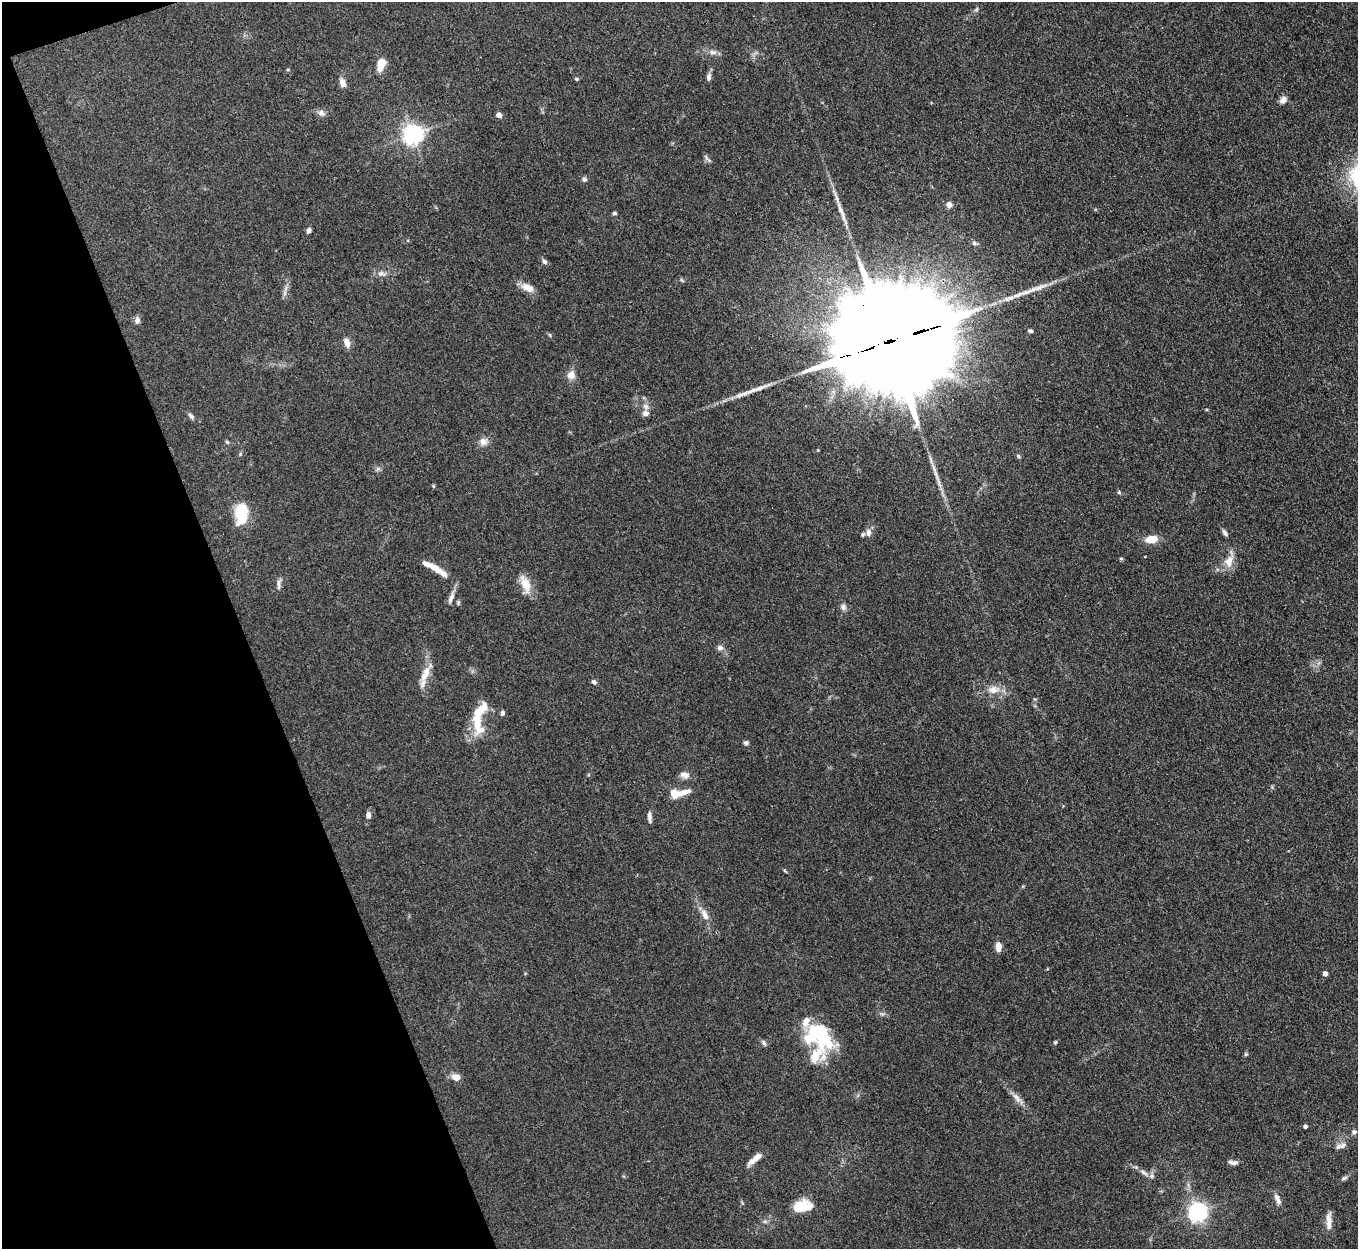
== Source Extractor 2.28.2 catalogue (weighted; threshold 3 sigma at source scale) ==
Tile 5 of 4 x 4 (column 1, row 2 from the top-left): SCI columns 2-1357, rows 2770-4016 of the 5427 x 5413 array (HDU 1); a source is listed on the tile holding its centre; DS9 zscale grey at full resolution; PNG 1360 x 1251 px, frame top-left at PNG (2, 2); no overlay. Shown black and unused: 18% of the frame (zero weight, under 3 of 4 exposures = <1% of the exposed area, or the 3 px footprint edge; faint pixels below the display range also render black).
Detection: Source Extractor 2.28.2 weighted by HDU 2 'WHT'; one run over the whole footprint, this tile lists its part. Background 0.107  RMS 0.0065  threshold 0.0295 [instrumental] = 3 sigma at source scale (4.5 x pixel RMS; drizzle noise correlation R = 1.50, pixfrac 1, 0.05/0.05 arcsec/px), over >= 5 px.
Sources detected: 95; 1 inside a brighter object's white glare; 7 long thin detections or spike segments (spike, bleed or trail) — not listed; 6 inside a brighter listed object's ellipse — not listed separately; the other 81 listed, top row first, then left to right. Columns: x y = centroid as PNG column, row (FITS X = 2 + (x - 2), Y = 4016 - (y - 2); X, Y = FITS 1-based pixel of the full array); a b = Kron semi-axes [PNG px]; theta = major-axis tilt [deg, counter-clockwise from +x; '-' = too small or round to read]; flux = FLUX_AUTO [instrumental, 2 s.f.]
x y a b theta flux
977 9 6 4 70 1
713 52 11 6 -7 2.8
381 64 13 8 73 9.3
288 70 5 3 - 0.64
709 77 10 6 83 2.4
576 79 5 4 - 0.79
342 83 9 6 -70 4.3
1283 100 9 7 51 3.2
321 113 10 8 -32 2.7
499 115 4 4 - 6.5
413 134 7 7 - 380
707 159 15 4 -45 1.4
584 179 6 6 - 1.6
949 205 6 6 - 3.6
614 213 5 4 - 1.2
309 230 5 5 - 2.1
544 261 8 5 -50 1.8
381 274 12 8 -1 3.3
682 280 7 3 -53 0.87
527 287 18 9 -25 6.1
285 293 7 4 72 1.6
137 320 10 6 -89 2.6
1030 331 7 4 -9 1.1
550 335 6 3 -70 0.74
891 341 42 27 14 28000
347 343 9 6 -69 5.5
571 375 10 9 - 4.9
645 406 8 7 - 2.7
191 416 8 5 -46 1.8
483 441 10 10 - 4.4
227 442 6 4 -44 0.87
240 454 5 4 - 0.82
1018 456 5 4 - 1
1119 492 5 5 - 0.86
241 513 22 13 85 24
868 532 10 7 88 3
1225 533 9 5 -52 1.9
1151 539 14 8 7 8.7
1121 559 6 4 -20 0.7
1229 562 17 11 76 7.8
433 567 31 7 -30 10
279 584 16 5 86 2.4
525 584 25 11 -73 9.8
451 598 17 6 69 3.6
458 603 6 5 - 0.96
843 607 8 8 - 2.4
720 648 9 7 -1 2.2
425 673 24 8 63 8.9
594 682 6 5 - 1.6
993 690 15 10 2 7
502 713 6 4 79 1.7
477 722 34 12 -81 16
746 743 6 5 - 1.6
684 775 13 9 -15 3.7
674 793 6 5 - 14
682 793 21 6 21 7.4
368 815 9 6 88 2.6
649 817 13 5 -88 2.7
785 871 7 3 -45 0.69
705 915 16 8 -61 5.2
998 947 10 6 -90 6
1325 974 4 4 - 3.5
882 1014 8 4 -1 1.4
823 1034 42 14 -68 28
1055 1042 5 4 - 0.88
764 1043 9 5 -60 1.5
1246 1054 6 5 - 0.87
815 1056 38 21 52 20
456 1077 10 8 -15 5
1017 1098 18 7 -50 4.6
1305 1126 4 4 - 1.9
1354 1132 7 6 - 1.9
1342 1146 10 7 44 2.7
755 1159 19 6 41 6.9
1234 1163 11 6 5 2.6
1152 1176 7 6 - 1.7
1344 1178 10 5 25 1.5
1277 1199 15 6 -64 3.6
801 1206 19 11 6 18
1198 1212 7 6 - 330
1329 1221 23 6 90 5.9
Overlapping masked pixels (flux is a lower limit): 1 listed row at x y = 891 341